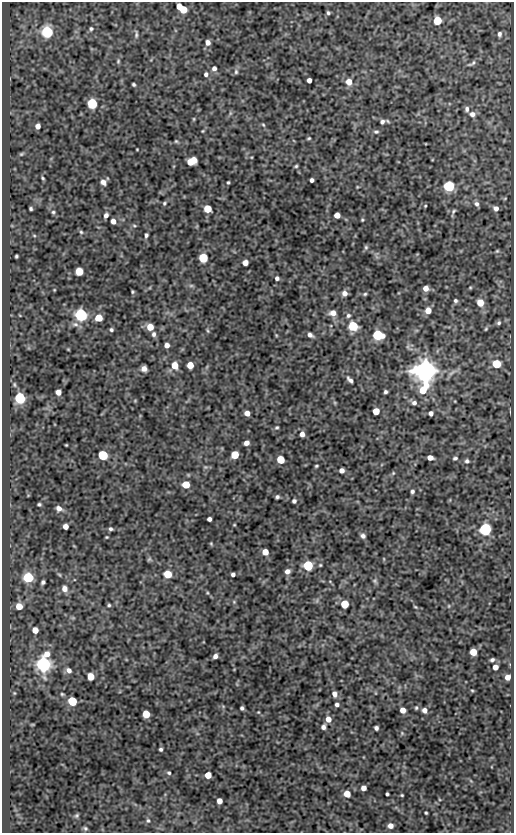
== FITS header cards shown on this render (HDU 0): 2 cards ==
NAXIS1  =                  512
NAXIS2  =                  831

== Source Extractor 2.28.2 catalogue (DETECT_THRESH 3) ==
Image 512 x 831 px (HDU 0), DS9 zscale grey, 1 PNG px = 1 image px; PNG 516 x 835 px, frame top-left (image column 1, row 831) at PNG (2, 2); no overlay
Background 76.5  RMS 0.61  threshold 1.83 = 3 sigma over >= 5 px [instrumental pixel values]
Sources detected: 194; all 194 listed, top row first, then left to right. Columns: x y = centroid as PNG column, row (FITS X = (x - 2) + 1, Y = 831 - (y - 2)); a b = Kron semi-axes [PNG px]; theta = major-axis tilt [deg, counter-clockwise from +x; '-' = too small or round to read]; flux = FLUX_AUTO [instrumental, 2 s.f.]
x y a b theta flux
179 6 5 4 - 400
183 9 6 5 - 990
328 13 4 3 - 62
437 21 5 5 - 1400
91 29 5 5 - 68
47 32 6 6 - 6300
136 34 11 4 85 87
499 34 7 5 89 100
208 42 5 5 - 190
118 61 6 4 71 60
472 63 14 5 29 110
214 68 6 5 - 140
236 72 7 5 -78 77
206 74 5 4 - 100
309 80 4 4 - 190
349 82 6 6 - 440
134 84 4 3 - 63
92 104 6 5 - 3700
467 109 7 5 -83 110
472 114 7 6 - 170
194 119 5 3 - 39
382 122 7 6 - 110
263 125 5 4 - 51
38 126 5 4 - 210
203 131 4 3 - 34
376 132 7 5 0 75
309 138 4 3 - 47
176 141 5 4 - 47
137 149 3 2 - 30
21 154 7 4 36 58
193 160 7 6 - 500
190 162 5 4 - 330
296 166 5 3 - 58
43 178 3 2 - 45
312 180 4 4 - 110
103 182 6 5 - 170
228 182 4 3 - 51
449 186 6 5 - 3900
357 187 5 3 - 34
505 198 5 3 - 32
164 203 6 5 - 64
477 204 7 5 -57 120
425 206 3 3 - 37
496 208 5 4 - 160
31 209 3 3 - 64
208 209 5 5 - 1100
453 211 7 5 44 75
53 212 5 4 - 57
106 215 5 4 - 150
337 215 5 5 - 400
362 220 4 3 - 40
113 221 5 4 - 210
134 226 6 4 -2 52
197 226 6 3 71 38
81 232 4 4 - 50
34 235 5 3 - 39
146 235 5 4 - 89
366 247 6 5 - 70
497 251 5 4 - 51
16 256 3 3 - 55
203 258 5 5 - 2400
245 263 5 5 - 290
79 272 5 5 - 1000
277 278 5 5 - 98
191 286 7 4 0 69
470 287 5 3 - 39
426 288 5 5 - 290
54 290 4 3 - 30
132 292 3 3 - 46
344 293 6 6 - 200
365 294 5 4 - 53
455 301 5 4 - 81
480 302 6 6 - 580
428 310 6 5 - 450
333 313 7 6 - 320
81 315 6 6 - 8000
348 315 6 6 - 100
99 318 5 5 - 750
499 323 6 5 - 82
75 324 10 6 -1 150
353 326 6 5 - 2600
150 327 5 5 - 560
486 329 5 4 - 50
111 330 4 4 - 72
208 331 7 3 -71 48
154 334 6 5 - 120
276 335 5 3 - 37
310 335 6 4 -29 150
378 335 6 5 - 3200
167 345 5 4 - 210
408 347 8 4 -90 70
68 349 4 3 - 34
497 364 5 5 - 1500
175 365 6 5 - 710
190 365 5 5 - 600
144 369 5 5 - 240
425 371 7 7 - 60000
350 380 11 5 -48 130
423 390 15 8 58 920
58 392 5 5 - 230
385 392 4 3 - 79
20 398 6 5 - 4500
135 401 5 3 - 36
414 403 6 5 - 140
376 411 5 5 - 660
247 413 5 5 - 300
431 413 4 4 - 160
277 427 5 4 - 54
302 434 5 4 - 210
246 443 5 4 - 220
66 445 3 2 - 35
103 455 6 5 - 3100
235 455 5 5 - 1100
430 458 5 4 - 260
455 458 6 4 17 72
281 460 5 5 - 1100
467 461 6 5 - 92
316 466 4 3 - 47
205 467 5 5 - 55
342 470 4 4 - 200
393 473 6 4 46 57
186 484 5 5 - 910
412 491 5 4 - 94
277 497 4 3 - 79
294 501 4 4 - 94
39 504 4 3 - 66
59 508 7 6 - 220
209 519 4 4 - 130
234 525 4 2 - 30
65 526 5 5 - 250
111 529 4 4 - 76
485 529 6 6 - 7300
363 536 6 5 - 130
107 537 3 2 - 37
211 544 5 4 - 41
265 552 5 5 - 470
149 559 6 5 - 55
384 559 5 3 - 35
320 565 4 3 - 42
308 566 5 5 - 3100
287 571 5 5 - 210
168 574 5 5 - 1100
233 574 4 4 - 110
59 575 6 4 -44 51
28 578 6 5 - 3400
375 581 7 6 - 77
43 582 4 4 - 91
64 589 8 7 - 250
234 602 5 4 - 47
344 604 5 5 - 1100
109 605 5 4 - 61
19 606 5 5 - 560
449 606 5 3 - 38
415 607 5 3 - 41
73 618 6 4 -18 50
35 630 5 5 - 370
473 652 5 5 - 710
215 656 4 4 - 160
492 660 4 3 - 82
43 664 7 6 - 16000
495 667 5 4 - 280
69 670 7 6 - 170
91 677 5 5 - 690
507 677 5 5 - 260
472 690 5 3 - 42
14 693 4 4 - 38
62 694 5 4 - 50
334 694 6 5 - 210
72 701 5 5 - 2300
337 704 4 4 - 110
242 708 4 4 - 87
416 708 5 4 - 52
403 710 5 5 - 300
424 710 5 5 - 190
258 712 4 3 - 32
146 714 5 5 - 1000
328 719 6 5 - 310
32 725 5 3 - 34
323 727 5 5 - 140
376 728 4 4 - 110
402 733 5 4 - 51
161 749 4 3 - 71
169 773 5 4 - 69
208 775 5 5 - 580
363 788 5 4 - 210
347 794 5 5 - 540
387 794 3 3 - 61
402 795 3 2 - 41
219 801 5 4 - 270
426 813 3 3 - 48
77 815 5 5 - 63
148 821 6 5 - 75
390 826 5 5 - 240
85 828 5 4 - 64